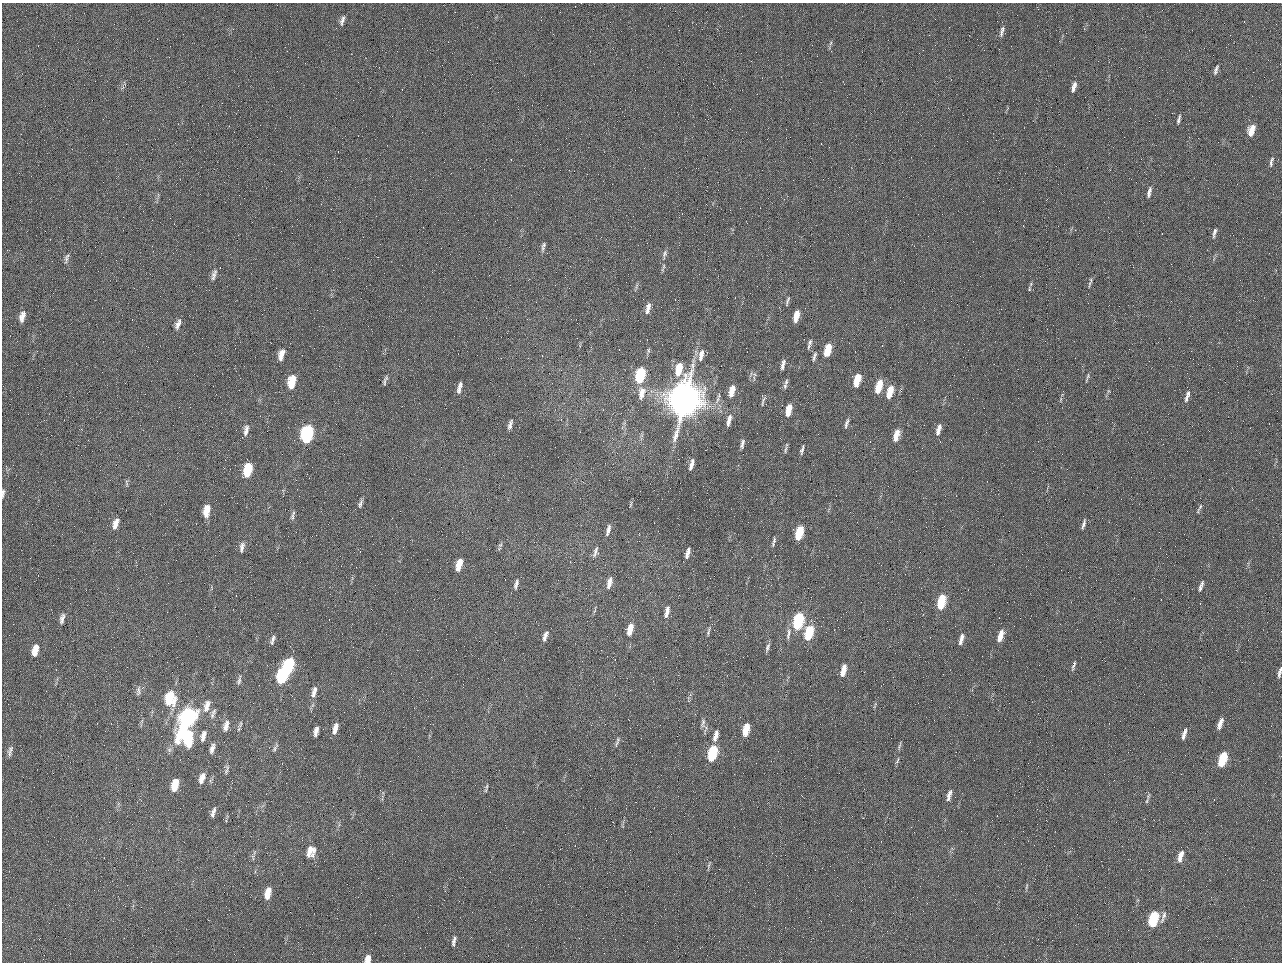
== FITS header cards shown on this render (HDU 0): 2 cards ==
NAXIS1  =                 1280 / length of data axis 1
NAXIS2  =                  960 / length of data axis 2

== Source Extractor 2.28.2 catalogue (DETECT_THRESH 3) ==
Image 1280 x 960 px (HDU 0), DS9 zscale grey, 1 PNG px = 1 image px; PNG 1284 x 964 px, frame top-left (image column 1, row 960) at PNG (2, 3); no overlay
Background 2560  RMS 180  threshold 554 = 3 sigma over >= 5 px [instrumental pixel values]
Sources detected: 146; all 146 listed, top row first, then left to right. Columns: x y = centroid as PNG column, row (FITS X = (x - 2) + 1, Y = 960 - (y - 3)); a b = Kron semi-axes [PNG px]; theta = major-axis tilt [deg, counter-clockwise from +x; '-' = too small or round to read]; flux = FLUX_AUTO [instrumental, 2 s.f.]
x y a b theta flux
342 20 14 6 70 5.7e+04
1002 31 14 5 75 5.4e+04
831 43 7 4 70 2.2e+04
984 50 2 2 - 6.4e+04
1216 70 12 4 73 4.0e+04
1074 87 12 5 76 7.1e+04
1179 119 10 3 75 3.3e+04
1251 130 12 6 71 1.7e+05
1271 162 14 5 79 4.0e+04
1149 192 13 5 77 5.0e+04
1214 232 12 4 75 4.4e+04
543 247 13 4 78 3.7e+04
665 254 14 6 72 4.8e+04
66 259 11 6 85 4.6e+04
214 275 15 6 73 5.6e+04
1090 283 13 3 79 2.9e+04
1029 289 7 3 -83 1.8e+04
787 301 14 4 73 3.1e+04
648 308 13 5 79 7.7e+04
22 316 13 6 74 9.3e+04
796 316 11 4 75 1.6e+05
178 324 14 6 68 7.3e+04
809 344 12 4 74 3.8e+04
828 347 7 5 51 1.6e+05
827 352 10 5 -89 2.4e+05
281 355 14 7 75 1.2e+05
701 355 18 7 78 1.2e+05
814 356 13 4 74 3.7e+04
783 364 11 4 76 5.6e+04
679 369 14 6 77 3.0e+05
640 375 11 6 75 9.6e+05
1087 377 12 3 72 2.4e+04
385 380 11 3 71 3.1e+04
857 380 11 5 74 3.3e+05
292 382 13 7 79 3.4e+05
786 382 7 5 75 3.0e+04
460 386 8 5 43 3.2e+04
785 386 9 6 75 3.3e+04
879 386 12 5 74 3.4e+05
459 390 14 4 82 5.4e+04
732 391 13 6 74 1.7e+05
890 392 12 5 73 2.5e+05
642 393 16 8 79 1.3e+05
1188 394 12 5 68 4.5e+04
1061 399 9 4 71 2.1e+04
1186 399 6 4 62 2.2e+04
685 400 23 16 73 1.2e+07
763 401 14 4 74 3.1e+04
788 410 12 5 78 2.1e+05
729 420 16 6 77 8.3e+04
847 423 11 4 72 4.1e+04
510 425 12 4 75 4.7e+04
938 429 14 5 73 7.9e+04
246 430 14 6 78 7.1e+04
986 432 2 2 - 8.8e+03
307 434 12 7 79 1.9e+06
896 435 12 5 72 1.8e+05
742 444 13 5 77 4.3e+04
785 449 11 4 80 2.9e+04
802 450 10 3 75 3.5e+04
691 464 12 4 72 7.2e+04
248 470 12 6 76 4.7e+05
127 483 10 4 -85 2.4e+04
3 493 11 4 82 3.5e+04
360 504 11 5 70 3.8e+04
631 504 9 3 69 1.7e+04
1200 506 9 5 60 3.4e+04
206 511 12 6 82 2.1e+05
293 515 13 4 75 3.5e+04
115 524 14 7 71 9.5e+04
1083 524 13 4 73 4.1e+04
608 530 14 5 75 6.0e+04
799 533 11 5 77 5.5e+05
774 540 10 5 83 3.0e+04
500 545 6 4 43 2.1e+04
242 547 15 6 80 6.2e+04
595 552 15 6 74 5.6e+04
688 553 11 4 74 7.7e+04
459 565 12 5 74 2.0e+05
609 583 15 6 75 9.3e+04
1202 583 9 5 73 3.2e+04
516 584 13 5 75 4.9e+04
1200 588 8 5 80 3.2e+04
941 602 12 5 76 6.1e+05
667 611 11 6 81 6.9e+04
666 615 9 6 60 5.0e+04
62 619 13 6 77 5.8e+04
798 621 12 6 75 1.4e+06
709 629 10 4 85 2.8e+04
630 630 12 5 78 2.0e+05
809 633 12 5 74 7.0e+05
788 634 18 5 78 6.1e+04
545 636 11 4 73 5.8e+04
1000 636 13 5 74 1.5e+05
961 639 13 4 76 7.9e+04
273 640 11 4 72 4.0e+04
767 647 11 4 70 3.5e+04
35 650 14 7 75 1.6e+05
1073 665 12 3 70 3.3e+04
288 666 12 6 77 1.4e+06
843 670 12 5 76 1.6e+05
1280 672 12 4 77 4.5e+04
282 675 12 6 77 1.4e+06
239 680 12 4 76 3.3e+04
138 691 14 5 83 4.1e+04
314 692 15 6 75 7.6e+04
170 698 14 10 84 4.8e+05
207 706 18 8 74 1.2e+05
214 711 11 5 59 4.0e+04
187 718 22 9 66 3.3e+06
703 723 15 6 82 5.5e+04
240 724 11 4 67 2.8e+04
1220 724 13 5 71 9.7e+04
226 726 14 6 73 7.6e+04
335 728 12 5 76 9.5e+04
746 730 11 5 76 3.0e+05
316 731 9 4 78 7.1e+04
1184 734 12 4 74 6.1e+04
203 736 13 6 75 7.7e+04
716 736 13 5 76 9.9e+04
188 738 12 7 85 7.0e+05
616 744 11 5 69 3.3e+04
899 746 11 3 72 2.4e+04
275 748 11 4 62 2.9e+04
212 749 13 5 75 6.0e+04
10 751 17 7 75 6.7e+04
712 753 11 5 75 1.0e+06
1222 759 12 5 72 6.6e+05
897 760 9 4 66 2.1e+04
226 769 14 5 76 3.6e+04
202 778 12 6 72 9.9e+04
175 785 11 6 79 2.6e+05
487 786 9 4 82 2.4e+04
949 795 14 5 74 6.8e+04
1148 796 12 4 78 3.2e+04
213 812 12 4 74 5.6e+04
310 851 16 11 63 1.5e+05
1180 856 14 6 75 1.0e+05
253 857 10 3 -80 2.0e+04
709 865 10 3 75 2.3e+04
1026 887 8 3 71 1.9e+04
268 893 13 6 78 1.8e+05
1163 917 21 5 72 6.2e+04
1153 919 11 6 75 9.3e+05
454 941 14 5 77 5.0e+04
368 959 8 5 79 1.1e+05
At the frame edge (FLAGS 8, measured only in part): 3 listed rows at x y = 3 493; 1280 672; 368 959